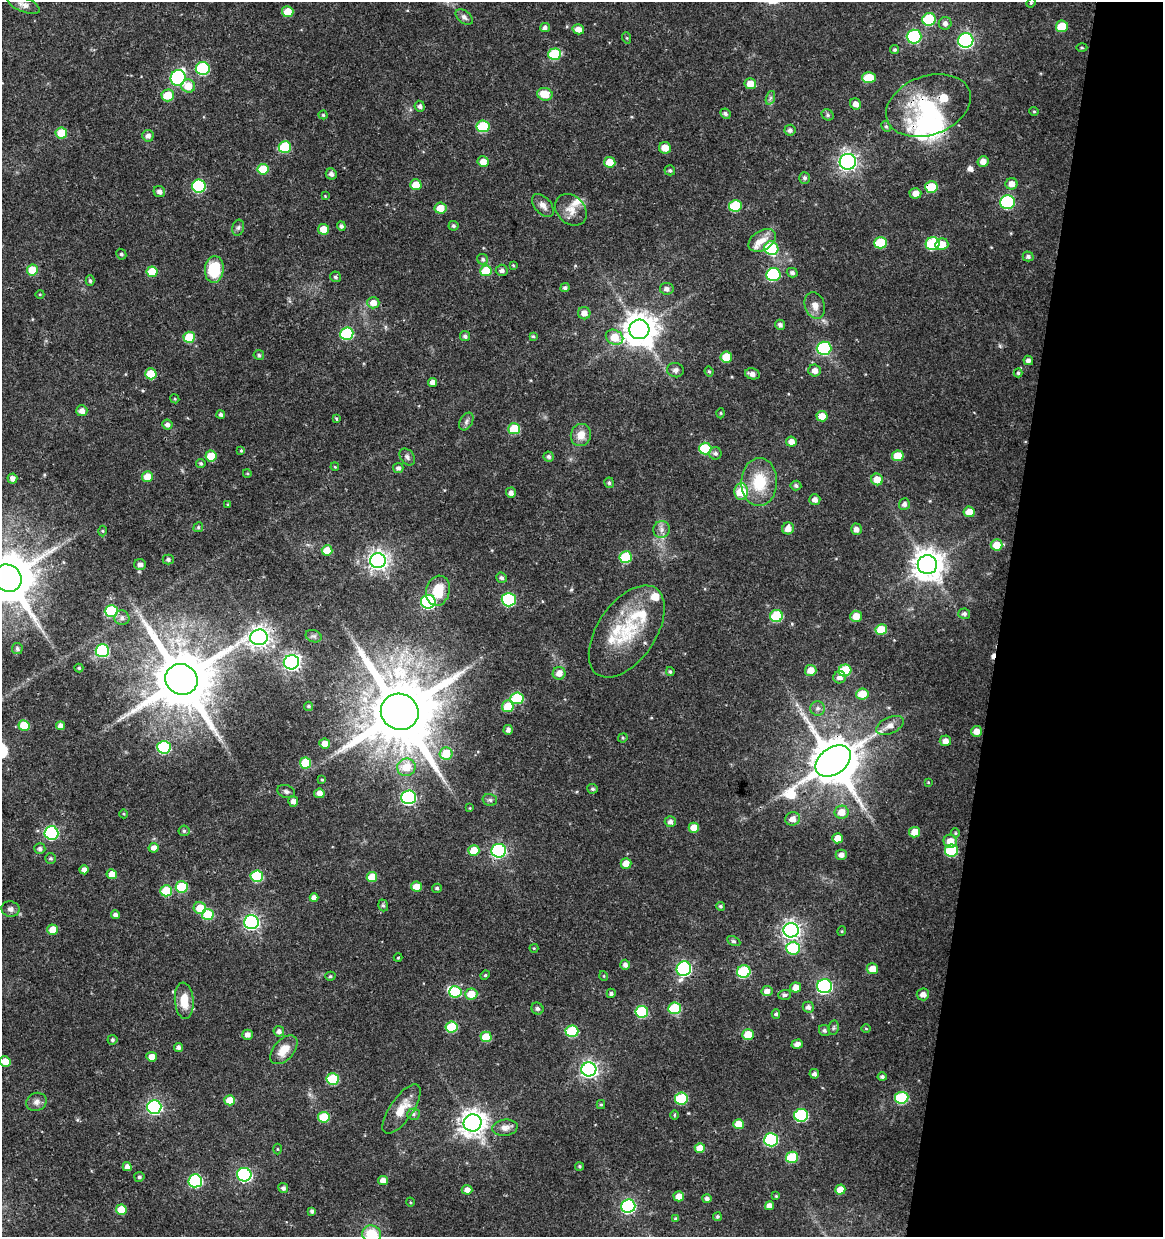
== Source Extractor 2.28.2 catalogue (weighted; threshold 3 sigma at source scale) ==
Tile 8 of 4 x 4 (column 4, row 2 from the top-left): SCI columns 3765-4925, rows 2472-3706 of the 5147 x 4948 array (HDU 1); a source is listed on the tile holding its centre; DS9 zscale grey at full resolution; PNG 1165 x 1239 px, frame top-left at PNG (2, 2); each listed source drawn as its Kron ellipse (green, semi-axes under 4 px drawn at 4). Shown black and unused: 14% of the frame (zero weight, under 3 of 4 exposures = <1% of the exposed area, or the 3 px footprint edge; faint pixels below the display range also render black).
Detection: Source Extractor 2.28.2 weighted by HDU 2 'WHT'; one run over the whole footprint, this tile lists its part. Background 0.0216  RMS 0.002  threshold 0.00884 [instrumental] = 3 sigma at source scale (4.5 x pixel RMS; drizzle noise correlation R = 1.50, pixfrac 1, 0.0396/0.0396 arcsec/px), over >= 5 px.
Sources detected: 334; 3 inside a brighter object's white glare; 2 cosmic-ray / hot-pixel residue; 1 long thin detection or spike segment (spike, bleed or trail) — neither listed nor drawn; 7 inside a brighter listed object's ellipse — not listed separately; the other 321 listed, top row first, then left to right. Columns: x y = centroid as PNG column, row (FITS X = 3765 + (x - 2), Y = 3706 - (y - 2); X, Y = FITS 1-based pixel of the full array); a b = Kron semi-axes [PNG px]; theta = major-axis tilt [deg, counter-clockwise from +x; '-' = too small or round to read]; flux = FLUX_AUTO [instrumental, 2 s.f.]
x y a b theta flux
1031 3 5 4 - 0.22
24 5 17 7 -22 1.1
288 12 6 5 - 3.2
464 17 10 6 -40 0.67
929 19 7 6 - 12
945 23 6 6 - 0.78
1062 26 6 5 - 4.4
545 27 5 4 - 0.63
578 29 6 5 - 1.4
914 36 7 7 - 19
627 38 6 3 -71 0.21
966 40 7 7 - 48
1082 48 5 3 - 0.24
895 50 4 4 - 0.31
555 54 6 5 - 9.9
203 68 7 6 - 16
178 78 8 7 - 38
869 78 7 5 0 5
750 84 6 5 - 2.5
188 86 7 6 - 2.8
545 94 8 6 -12 3.3
168 95 6 6 - 4.2
770 98 7 4 71 0.46
856 104 6 5 - 1.2
928 105 44 29 20 16
420 106 5 5 - 0.62
1034 111 4 4 - 0.24
725 114 5 5 - 0.48
323 115 4 4 - 0.25
828 115 6 5 - 0.41
483 126 6 6 - 11
886 126 6 4 -61 0.32
790 130 5 5 - 0.7
61 133 6 5 - 4.5
148 136 6 5 - 0.85
285 147 6 6 - 9.2
665 148 6 6 - 2.3
983 161 5 5 - 1.5
483 162 5 5 - 2
610 162 6 5 - 2.8
848 162 8 8 - 85
263 169 6 5 - 5.2
670 170 5 5 - 0.41
331 174 5 5 - 0.8
805 178 6 5 - 0.51
1011 184 6 5 - 1.6
416 185 6 5 - 2.7
199 186 6 6 - 20
931 187 6 5 - 5.5
159 192 6 5 - 0.86
915 193 6 5 - 1.6
325 196 3 3 - 0.14
1007 202 7 7 - 22
543 205 13 8 -47 1.1
735 206 6 6 - 9.1
440 208 6 5 - 2.6
571 210 17 14 -44 2.4
341 226 5 4 - 0.5
453 226 5 5 - 0.4
238 228 8 6 73 0.49
323 229 5 5 - 2.5
762 240 15 9 32 2.1
881 243 6 6 - 8
933 244 7 6 - 14
942 244 6 6 - 2.5
771 248 7 6 - 11
121 254 5 5 - 0.4
1028 256 5 5 - 0.53
483 259 5 5 - 0.42
513 265 4 3 - 0.18
214 269 13 9 86 8.6
32 270 5 5 - 4.6
502 270 6 5 - 0.66
486 271 6 5 - 5.4
152 272 5 5 - 4.7
792 273 5 4 - 0.54
773 274 7 6 - 19
335 277 5 5 - 0.41
90 281 5 4 - 0.39
565 288 5 4 - 0.51
667 289 7 6 - 0.8
40 294 4 3 - 0.17
373 303 6 6 - 1.7
815 305 13 10 -71 1.6
584 313 6 6 - 1.4
780 325 5 5 - 0.64
639 329 10 9 - 380
347 334 6 6 - 16
465 336 5 5 - 0.56
533 336 4 4 - 0.26
189 337 5 5 - 5.9
615 337 9 7 -30 4.1
824 348 7 6 - 18
259 355 5 5 - 0.37
726 357 6 5 - 4.4
1028 360 5 4 - 0.74
675 370 8 7 - 0.64
709 371 5 3 - 0.26
815 371 6 6 - 1.2
1018 373 4 4 - 0.3
151 374 5 5 - 5
752 374 7 5 -13 0.99
433 382 4 4 - 1.1
175 399 5 3 - 0.19
82 411 5 5 - 1.1
721 413 5 3 - 0.2
221 415 4 4 - 0.53
822 416 5 5 - 2.4
336 419 3 3 - 0.44
466 421 9 6 60 0.6
167 425 5 5 - 0.8
514 429 6 5 - 6.9
581 435 11 10 - 2.2
791 442 5 5 - 1.5
705 448 6 6 - 9.2
241 451 4 3 - 0.22
715 453 6 6 - 0.59
211 456 5 5 - 4.3
549 456 5 5 - 0.52
898 456 6 5 - 3.6
407 457 9 6 -52 0.67
201 463 4 4 - 0.35
335 467 4 3 - 0.18
398 468 5 5 - 0.62
247 473 4 3 - 0.17
147 476 5 5 - 2.4
12 479 5 5 - 1
877 479 6 6 - 2.6
759 482 24 18 89 7.6
609 483 5 4 - 0.39
796 486 5 5 - 0.52
741 491 8 7 - 6
511 493 5 5 - 0.88
815 500 5 5 - 0.95
228 504 4 4 - 0.2
904 504 6 5 - 0.76
969 512 5 5 - 2.4
198 527 5 4 - 0.3
788 528 6 6 - 1.6
856 529 6 5 - 1.1
661 530 8 8 - 0.95
103 531 5 3 - 0.23
997 545 6 5 - 3.3
327 550 5 5 - 3.6
626 557 6 6 - 9.9
168 559 5 5 - 0.47
378 561 8 7 - 110
140 564 6 5 - 0.96
927 565 10 9 - 300
8 578 14 13 - 1100
501 578 5 5 - 0.53
438 591 15 11 76 4.5
509 600 7 6 - 22
428 602 7 7 - 32
111 611 6 6 - 14
964 614 6 5 - 0.56
776 616 6 6 - 11
856 616 6 5 - 2.4
122 618 7 7 - 0.83
881 630 6 5 - 5.2
627 631 52 29 56 13
314 636 8 6 -19 0.53
259 637 9 8 - 130
17 649 5 5 - 0.43
102 651 7 6 - 20
291 662 8 7 - 71
79 668 4 4 - 0.25
811 670 6 5 - 2.3
845 670 6 6 - 9.4
670 672 4 4 - 0.39
559 673 6 6 - 1.6
840 677 6 6 - 1
181 679 16 15 - 1700
862 694 6 5 - 3.5
517 698 6 5 - 8.5
309 706 4 4 - 0.32
508 706 6 6 - 4.3
818 708 7 7 - 0.63
400 712 19 18 - 2200
24 725 5 5 - 5.5
890 725 15 8 24 1.7
60 726 4 4 - 1.1
508 730 5 4 - 0.68
976 731 5 5 - 1.7
623 738 5 4 - 0.24
945 741 6 5 - 1.3
325 744 5 5 - 1.6
164 747 7 6 - 19
446 754 6 6 - 5.1
833 761 19 13 37 1000
305 763 5 5 - 6.2
406 767 9 8 - 3.8
322 780 4 3 - 0.22
928 782 4 4 - 0.19
592 789 5 5 - 0.45
286 792 9 6 -20 0.55
319 793 5 4 - 1.2
408 797 7 7 - 40
490 800 7 5 -14 0.48
293 801 5 5 - 0.97
470 808 4 2 - 0.13
842 812 7 6 - 2.6
124 814 4 3 - 0.17
793 819 7 6 - 1.6
670 822 5 5 - 0.8
694 828 5 5 - 2.8
184 831 5 5 - 0.38
915 832 5 5 - 2.9
51 833 7 6 - 31
955 833 5 4 - 0.25
838 838 5 5 - 2.8
950 841 7 6 - 2.6
154 848 5 4 - 1.1
40 849 5 5 - 0.61
474 850 6 5 - 3.6
499 851 7 6 - 36
952 851 7 6 - 13
841 855 5 5 - 1
51 858 5 5 - 0.35
626 863 5 5 - 2
84 870 4 4 - 1
112 874 5 5 - 2.4
257 876 6 5 - 12
372 877 5 5 - 3.3
182 887 6 5 - 8.6
416 887 5 5 - 2.3
437 888 5 4 - 0.36
166 891 6 5 - 7.3
314 898 4 4 - 1.1
383 905 6 4 -71 0.37
720 906 4 4 - 0.37
200 908 6 6 - 3.9
10 909 9 7 -17 0.75
115 915 4 4 - 0.75
208 915 6 5 - 7.7
251 922 7 7 - 56
53 930 5 5 - 2.9
791 930 8 7 - 93
842 931 5 3 - 0.18
734 941 7 4 -26 0.33
534 948 4 4 - 0.19
793 948 7 6 - 11
398 958 4 3 - 0.16
625 965 5 5 - 0.83
684 969 7 7 - 40
872 969 5 5 - 2.2
744 971 7 6 - 12
485 975 5 4 - 0.23
330 976 5 4 - 0.3
604 976 5 3 - 0.17
824 986 7 7 - 42
795 988 5 5 - 2.1
767 991 5 5 - 1.3
455 992 6 5 - 9
611 993 4 4 - 0.49
471 994 6 5 - 3.5
923 994 6 6 - 1
785 995 6 5 - 0.45
184 1001 18 9 -85 3.8
808 1007 5 5 - 0.76
675 1008 6 6 - 11
537 1009 6 5 - 0.46
642 1012 6 6 - 13
776 1014 4 4 - 0.41
452 1027 6 5 - 9.2
834 1028 7 5 82 0.37
866 1029 5 3 - 0.18
824 1030 6 5 - 0.5
279 1031 5 5 - 0.85
572 1031 6 6 - 10
748 1034 5 5 - 3.4
247 1035 5 5 - 0.9
486 1037 5 5 - 4.8
112 1040 5 5 - 0.39
797 1044 6 4 16 0.96
178 1047 4 4 - 0.67
284 1050 17 10 48 3.1
152 1057 5 5 - 1.9
5 1061 5 5 - 2.1
589 1069 7 7 - 70
814 1074 5 4 - 0.76
882 1077 4 4 - 0.42
333 1079 6 5 - 10
902 1098 7 6 - 14
681 1099 6 6 - 11
230 1100 5 5 - 3.7
36 1102 10 9 - 1.1
601 1105 4 4 - 0.26
154 1107 7 6 - 42
402 1109 29 11 55 3.9
413 1114 6 5 - 0.44
674 1115 5 3 - 0.22
801 1115 7 6 - 20
324 1117 6 5 - 6.1
473 1123 9 8 - 200
739 1124 5 5 - 3.2
505 1128 13 8 6 1.4
771 1140 7 6 - 23
700 1148 5 5 - 2.5
277 1149 5 3 - 0.17
792 1157 6 5 - 8.7
580 1166 4 4 - 0.28
127 1167 4 4 - 1.1
244 1175 7 7 - 33
139 1177 5 5 - 0.42
383 1180 5 4 - 1.4
195 1181 7 6 - 26
283 1188 5 4 - 0.58
467 1190 5 5 - 1.2
840 1190 5 5 - 2.5
679 1196 5 5 - 1.8
776 1196 3 3 - 0.17
707 1198 4 4 - 0.63
410 1202 4 3 - 0.17
628 1206 7 7 - 37
770 1206 4 4 - 1.2
121 1210 5 5 - 3.9
312 1211 4 3 - 0.52
717 1217 4 4 - 0.34
676 1219 4 4 - 0.36
372 1234 9 8 - 5.9
Overlapping masked pixels (flux is a lower limit): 6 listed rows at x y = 914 36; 928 105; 931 187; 259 637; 833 761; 244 1175
Isophote crosses this tile's border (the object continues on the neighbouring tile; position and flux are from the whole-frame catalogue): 2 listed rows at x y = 8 578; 372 1234